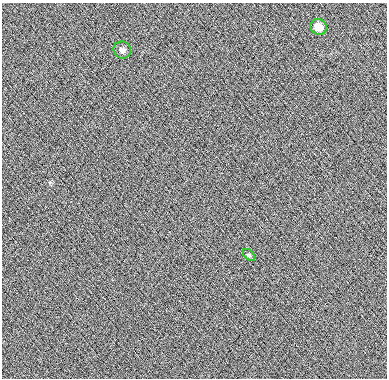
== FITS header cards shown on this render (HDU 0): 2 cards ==
NAXIS1  =                  385
NAXIS2  =                  376

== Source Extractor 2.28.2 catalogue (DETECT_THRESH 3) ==
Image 385 x 376 px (HDU 0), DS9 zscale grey, 1 PNG px = 1 image px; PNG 389 x 380 px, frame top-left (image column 1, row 376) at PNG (2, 3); each listed source drawn as its Kron ellipse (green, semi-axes under 4 px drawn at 4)
Background 9.72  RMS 7.1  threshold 21.2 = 3 sigma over >= 5 px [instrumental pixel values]
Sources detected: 3; all 3 listed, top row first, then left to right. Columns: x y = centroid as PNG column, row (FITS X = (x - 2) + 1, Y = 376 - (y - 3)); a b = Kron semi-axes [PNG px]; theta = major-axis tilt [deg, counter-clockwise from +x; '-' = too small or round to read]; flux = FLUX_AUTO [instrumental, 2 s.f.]
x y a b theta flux
318 27 8 7 - 4500
122 50 9 8 - 1800
249 255 7 4 -45 740